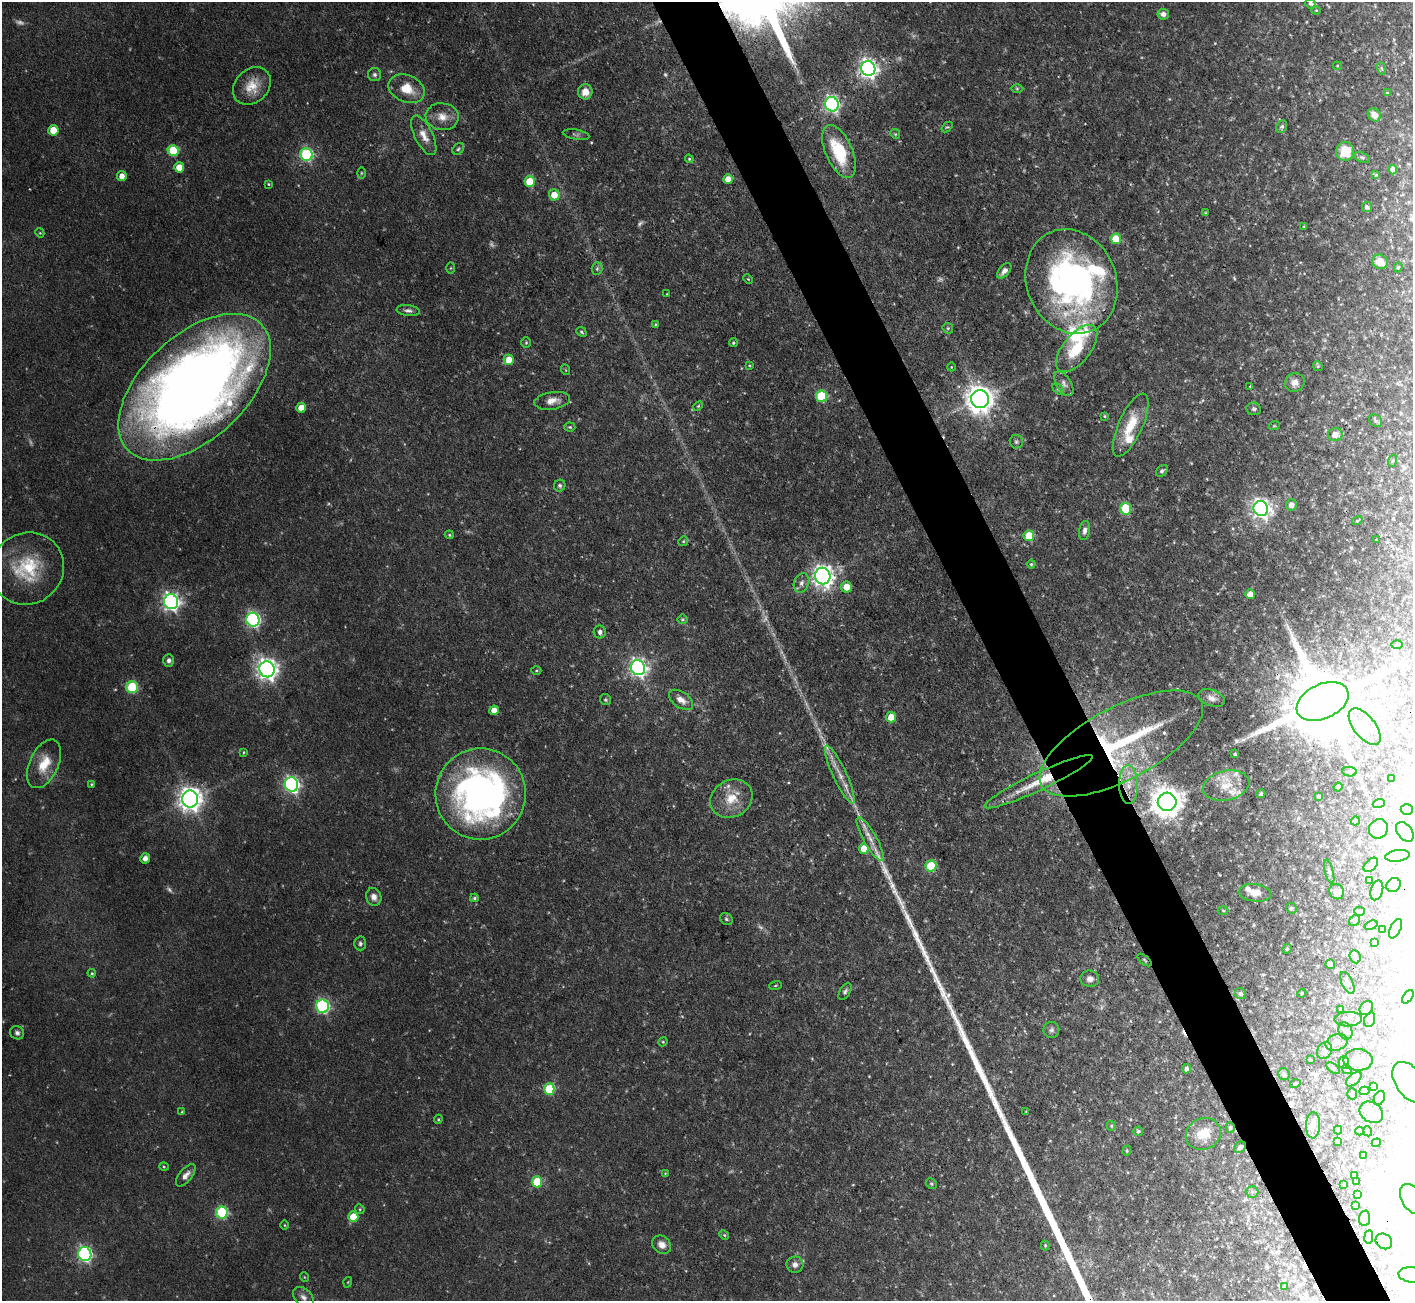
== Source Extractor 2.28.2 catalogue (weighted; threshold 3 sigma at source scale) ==
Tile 6 of 4 x 4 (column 2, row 2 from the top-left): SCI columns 1413-2823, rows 2885-4183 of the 5648 x 5635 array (HDU 1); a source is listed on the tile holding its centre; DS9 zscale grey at full resolution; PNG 1415 x 1303 px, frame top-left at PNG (2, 2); each listed source drawn as its Kron ellipse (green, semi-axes under 4 px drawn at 4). Shown black and unused: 5% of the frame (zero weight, under 3 of 4 exposures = <1% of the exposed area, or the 3 px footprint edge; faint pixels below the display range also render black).
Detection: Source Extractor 2.28.2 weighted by HDU 2 'WHT'; one run over the whole footprint, this tile lists its part. Background 0.0581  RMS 0.0044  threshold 0.0199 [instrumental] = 3 sigma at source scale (4.5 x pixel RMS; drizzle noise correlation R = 1.50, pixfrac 1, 0.05/0.05 arcsec/px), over >= 5 px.
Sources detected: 318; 15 too faint to see at this stretch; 39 inside a brighter object's white glare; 5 cosmic-ray / hot-pixel residue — neither listed nor drawn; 12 inside a brighter listed object's ellipse — not listed separately; the other 247 listed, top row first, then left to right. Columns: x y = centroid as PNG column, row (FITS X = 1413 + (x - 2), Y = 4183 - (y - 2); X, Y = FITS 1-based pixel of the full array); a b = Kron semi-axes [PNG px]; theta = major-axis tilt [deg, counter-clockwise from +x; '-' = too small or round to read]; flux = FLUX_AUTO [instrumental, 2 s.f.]
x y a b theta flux
1311 3 5 5 - 1.4
1316 10 4 4 - 0.47
1163 14 6 5 - 2.3
1337 66 4 3 - 0.41
868 68 7 7 - 230
1381 68 6 4 -70 0.67
375 75 6 6 - 1.2
252 86 21 16 44 8.9
1017 88 6 4 0 0.63
407 89 19 13 -23 9.6
585 92 7 7 - 4.9
1387 93 4 4 - 0.42
832 104 7 6 - 130
1374 115 7 6 - 3.4
442 117 16 13 -8 5.9
947 127 6 4 41 0.58
1282 127 6 5 - 0.97
53 130 5 5 - 9.6
895 134 5 4 - 0.6
424 135 21 9 -64 5.3
576 135 13 5 -9 1.1
458 149 6 5 - 0.76
173 151 5 5 - 22
839 151 28 13 -66 24
1345 151 9 9 - 13
307 155 6 6 - 55
1362 157 9 4 -26 0.99
689 159 4 4 - 0.55
179 167 5 5 - 6.2
1393 170 4 4 - 3.1
361 173 5 3 - 0.52
1376 175 4 4 - 0.76
122 176 5 5 - 3.3
728 179 5 5 - 5
530 182 5 5 - 14
268 184 4 4 - 0.5
554 195 5 5 - 7.1
1367 207 5 5 - 1.5
1205 213 4 4 - 0.46
1304 226 4 3 - 0.46
40 233 5 3 - 0.43
1116 239 5 5 - 11
1380 262 8 7 - 7.4
1398 267 5 4 - 0.59
451 268 5 4 - 0.45
597 269 6 5 - 0.93
1004 271 9 5 49 2.3
748 279 5 3 - 0.42
1071 282 53 44 -68 150
667 294 2 2 - 0.33
408 311 11 5 -7 1.7
655 324 4 3 - 0.44
948 328 5 5 - 0.72
581 332 5 4 - 0.72
526 343 5 4 - 0.6
733 343 4 4 - 0.73
1077 349 28 13 52 17
509 360 5 5 - 8.5
750 366 4 2 - 0.47
1318 366 5 4 - 0.58
951 367 4 3 - 0.34
566 370 5 3 - 0.4
1295 382 10 9 - 3.1
1064 384 14 7 -58 2.4
1250 386 3 3 - 0.35
194 387 92 52 43 590
1058 389 7 4 -44 0.78
822 396 6 5 - 30
980 399 9 9 - 630
552 401 18 8 9 4.6
698 406 6 3 45 0.51
301 408 5 4 - 5.5
1254 409 7 6 - 1.2
1105 416 3 2 - 0.53
1375 421 7 5 -46 0.86
1131 425 34 12 66 15
1274 426 5 3 - 0.42
570 427 5 4 - 0.67
1335 434 7 6 - 4.2
1016 442 7 6 - 0.97
1392 461 6 4 71 0.55
1162 471 7 5 43 1
560 486 6 5 - 1
1291 505 5 5 - 2.7
1126 509 6 5 - 27
1261 509 8 7 - 240
1357 521 5 3 - 0.52
1084 531 9 5 82 1.9
449 535 4 3 - 0.54
1029 536 5 5 - 11
1377 539 3 2 - 0.36
683 541 5 4 - 0.6
1031 564 4 4 - 0.64
27 569 37 35 40 31
823 576 8 7 - 320
801 583 10 7 67 2.2
846 587 5 5 - 6.2
1250 594 5 5 - 4.2
171 602 7 7 - 190
682 619 5 5 - 0.69
253 620 7 6 - 100
600 632 6 6 - 1.6
1397 645 6 4 2 0.61
169 660 6 5 - 1.5
638 668 7 7 - 190
267 669 8 7 - 310
536 670 5 3 - 0.53
132 687 6 5 - 32
1212 698 14 8 -20 2.5
606 700 6 5 - 0.81
681 700 13 8 -35 3.9
1323 701 27 17 25 7000
494 710 5 4 - 4.6
891 717 5 5 - 7.2
1365 727 22 11 -52 9.4
1121 743 90 36 28 76
244 752 4 3 - 0.44
1235 754 3 3 - 0.68
44 764 26 14 65 11
1349 772 7 4 -8 0.74
840 774 32 6 -65 6.8
1391 778 3 3 - 0.36
1038 782 60 8 25 17
91 784 4 4 - 0.45
291 784 7 6 - 140
1128 785 19 9 -89 7.7
1226 786 24 14 13 11
1338 787 4 4 - 1.1
481 794 46 45 - 190
1261 794 4 4 - 1.1
1319 796 3 3 - 0.75
190 799 8 8 - 420
731 799 22 18 30 11
1167 802 9 9 - 800
1379 803 6 4 19 0.71
1407 809 6 5 - 1.3
1355 821 4 3 - 0.4
1378 829 10 9 - 3.2
1405 832 11 7 -54 1.9
870 839 24 6 -60 5.6
864 849 5 5 - 8.3
1397 856 12 6 8 1.7
145 858 5 4 - 2.4
1371 865 8 5 44 1.3
931 866 5 5 - 22
1329 872 12 3 -75 0.98
1369 881 4 3 - 0.73
1393 885 7 6 - 2.1
1377 890 10 6 73 3.1
1337 892 8 7 - 3
1255 893 16 9 -7 5.1
374 897 9 7 -73 3
474 898 4 3 - 0.76
1291 908 5 5 - 0.89
1223 910 5 3 - 0.49
1360 911 5 4 - 0.58
726 919 7 5 -37 0.85
1354 920 6 5 - 0.82
1371 925 7 2 19 0.57
1382 929 4 2 - 0.35
1395 929 10 5 63 3.8
1375 942 3 3 - 0.47
360 943 7 6 - 1.1
1287 949 5 4 - 0.53
1355 957 7 5 -68 1
1144 960 8 2 -40 0.46
1330 964 5 4 - 3.1
92 973 4 3 - 0.5
1090 979 9 8 - 2.5
1347 983 12 5 -65 1.4
775 986 6 3 19 0.48
845 992 9 5 59 1.3
1302 993 4 3 - 0.45
1240 994 6 5 - 1.3
1408 997 7 4 54 1
323 1006 7 6 - 82
1366 1008 8 6 52 1.2
1341 1009 3 3 - 0.37
1348 1019 14 7 2 2.1
1370 1020 7 5 68 1.2
1051 1030 8 8 - 1.5
1345 1031 9 7 -71 1.5
17 1033 7 6 - 1.4
663 1042 5 4 - 0.57
1337 1042 11 8 20 2.5
1324 1051 9 7 55 2.4
1311 1060 4 3 - 0.42
1358 1060 14 11 0 4.7
1344 1062 6 5 - 0.9
1333 1068 8 4 -36 0.75
1186 1069 5 4 - 1.2
1347 1069 5 4 - 0.62
1284 1074 6 5 - 1.5
1354 1079 9 5 42 1.3
1410 1082 23 14 -55 29
1295 1084 5 3 - 0.46
1373 1087 4 3 - 0.41
549 1089 5 5 - 24
1364 1091 5 3 - 0.72
1352 1094 5 4 - 0.64
1379 1098 7 5 64 1
1026 1111 3 2 - 0.29
182 1112 4 4 - 0.49
1371 1112 12 10 -35 2.5
438 1119 4 3 - 0.54
1313 1125 13 7 87 2
1111 1126 5 4 - 0.56
1230 1127 5 4 - 0.82
1338 1130 4 4 - 0.44
1138 1131 5 4 - 0.79
1359 1131 4 3 - 0.43
1368 1131 5 4 - 0.54
1203 1134 18 15 23 10
1338 1141 3 2 - 0.55
1376 1143 5 4 - 0.86
1240 1147 6 5 - 1.3
1127 1151 5 4 - 0.53
1364 1156 4 3 - 0.51
164 1167 5 4 - 0.55
665 1173 3 3 - 0.34
186 1175 13 6 51 2.9
1355 1175 2 2 - 0.31
1357 1181 4 3 - 0.54
537 1182 5 5 - 19
931 1184 6 5 - 0.68
1344 1184 3 2 - 0.35
1252 1192 6 6 - 0.99
1358 1195 4 4 - 1.2
1412 1199 16 10 -60 24
1355 1205 4 2 - 0.59
360 1209 5 4 - 0.6
222 1212 6 6 - 42
353 1217 5 5 - 10
1365 1218 8 5 84 1.4
284 1225 4 3 - 0.43
724 1235 5 4 - 0.68
1369 1237 6 3 82 0.63
1384 1241 9 7 -39 3.8
662 1245 10 8 -40 3.3
1045 1245 5 4 - 0.5
85 1254 7 6 - 100
795 1265 8 8 - 2.3
1411 1275 13 7 -6 2.9
304 1277 5 3 - 0.35
348 1282 5 3 - 0.38
1285 1287 3 2 - 0.53
303 1297 12 8 -46 2.6
Overlapping masked pixels (flux is a lower limit): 7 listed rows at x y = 1071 282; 194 387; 1323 701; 1121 743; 1038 782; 1144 960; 1240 1147
Isophote crosses this tile's border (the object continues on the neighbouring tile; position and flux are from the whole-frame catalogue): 5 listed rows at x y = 1311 3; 194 387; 1410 1082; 1412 1199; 1411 1275
Unlisted compact peaks at least as high as the median listed source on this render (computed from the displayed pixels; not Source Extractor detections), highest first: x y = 892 886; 907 917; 932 969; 885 870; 896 893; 903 907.